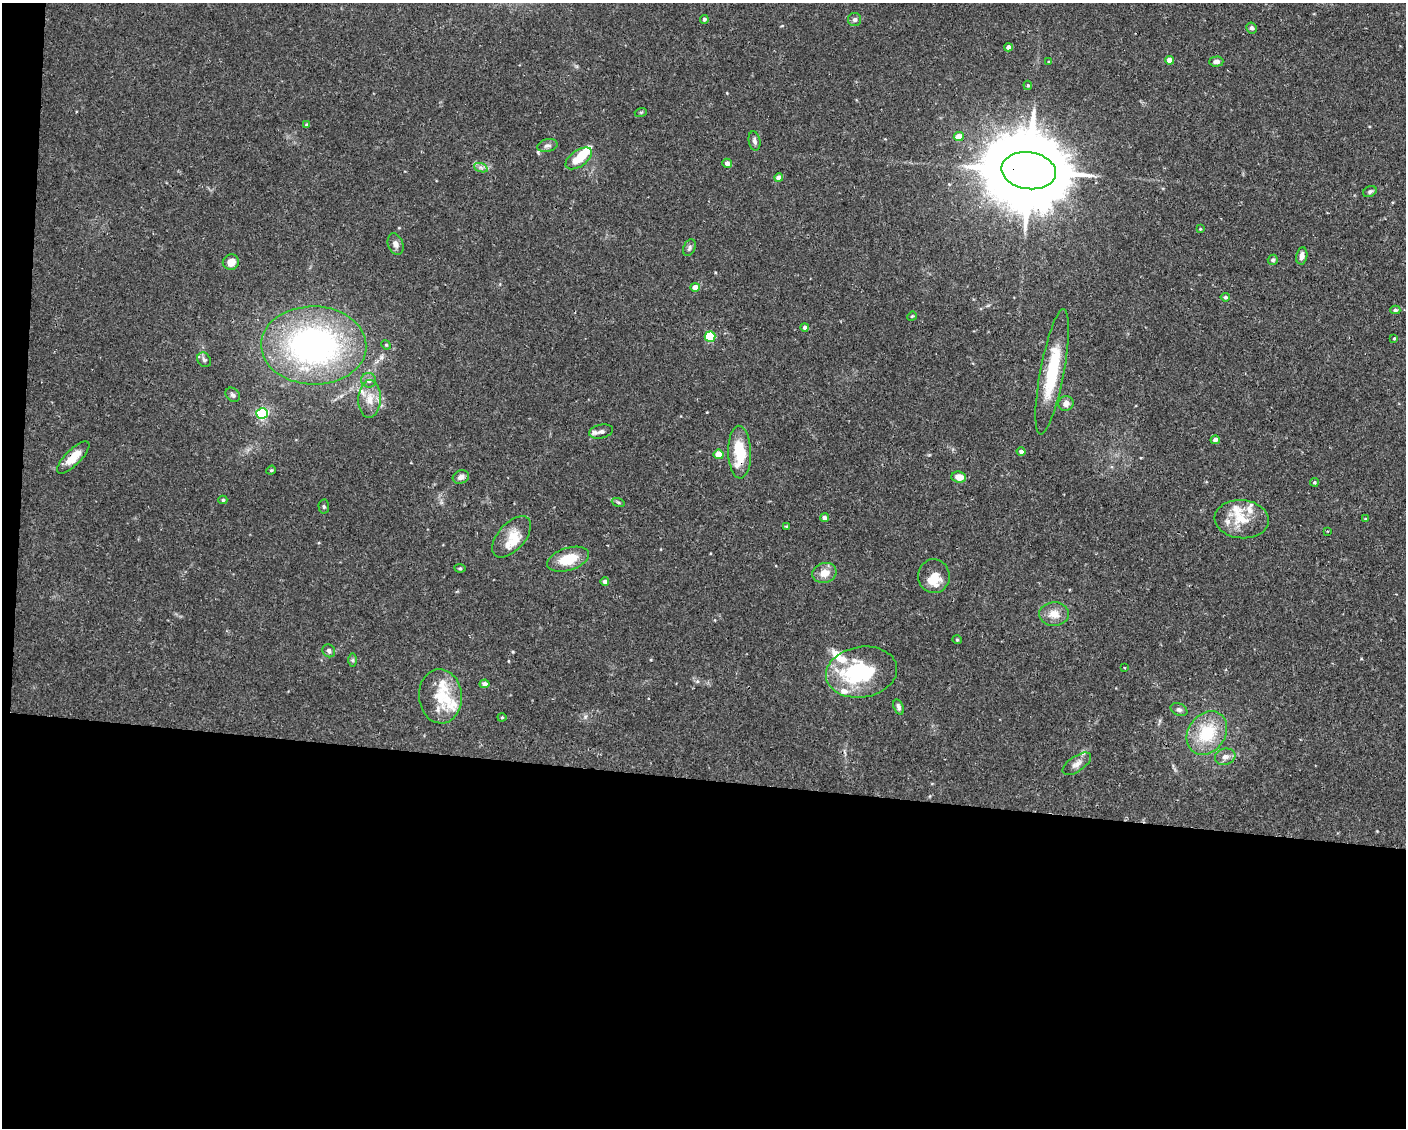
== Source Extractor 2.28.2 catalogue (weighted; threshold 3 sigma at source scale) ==
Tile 10 of 3 x 4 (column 1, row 4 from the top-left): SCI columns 104-1507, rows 1-1126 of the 4527 x 4506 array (HDU 1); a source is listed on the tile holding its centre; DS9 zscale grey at full resolution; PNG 1408 x 1130 px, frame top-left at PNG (2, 3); each listed source drawn as its Kron ellipse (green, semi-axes under 4 px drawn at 4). Shown black and unused: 32% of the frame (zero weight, under 2 of 3 exposures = <1% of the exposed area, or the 3 px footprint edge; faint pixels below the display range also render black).
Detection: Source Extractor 2.28.2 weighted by HDU 2 'WHT'; one run over the whole footprint, this tile lists its part. Background 0.0461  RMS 0.0033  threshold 0.0147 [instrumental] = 3 sigma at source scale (4.5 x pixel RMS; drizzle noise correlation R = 1.50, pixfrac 1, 0.05/0.05 arcsec/px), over >= 5 px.
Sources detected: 95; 3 inside a brighter object's white glare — neither listed nor drawn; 13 inside a brighter listed object's ellipse — not listed separately; the other 79 listed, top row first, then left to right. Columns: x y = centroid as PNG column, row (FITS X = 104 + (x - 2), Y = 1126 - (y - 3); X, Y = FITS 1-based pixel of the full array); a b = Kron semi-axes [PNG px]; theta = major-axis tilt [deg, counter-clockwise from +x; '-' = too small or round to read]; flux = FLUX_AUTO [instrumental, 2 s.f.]
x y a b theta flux
704 19 4 4 - 0.74
855 19 6 6 - 0.9
1252 28 6 5 - 0.72
1008 47 4 4 - 1.8
1169 60 4 4 - 3.4
1216 61 7 5 3 1.5
1049 62 3 3 - 0.46
1028 85 5 4 - 0.44
641 112 6 4 18 0.37
306 125 4 4 - 0.69
959 137 5 4 - 4.5
754 141 9 5 -79 1.1
547 146 10 6 14 1.1
579 158 15 8 35 6.8
727 163 5 4 - 1.6
481 168 7 4 -19 0.84
1029 171 27 18 -8 5200
779 178 4 4 - 2.6
1370 192 7 5 29 0.67
1200 229 4 4 - 0.29
396 244 11 7 -69 1.5
689 248 9 6 62 0.8
1302 256 8 5 80 1.8
1273 260 5 5 - 0.58
231 262 8 7 - 3.3
695 287 5 4 - 2.8
1225 297 5 4 - 0.62
1395 310 5 4 - 0.75
912 316 5 4 - 0.33
805 327 4 4 - 1.1
710 337 5 5 - 18
1394 338 3 3 - 0.33
314 345 53 39 -2 100
386 345 5 4 - 0.38
204 360 8 6 -53 0.87
1052 372 64 12 79 19
369 380 7 7 - 1.5
233 395 8 6 -48 0.88
370 399 19 11 87 4.6
1066 404 8 7 - 1.9
262 413 6 5 - 48
601 431 12 7 13 1.6
1215 440 4 4 - 1.7
1021 451 4 4 - 1
740 452 26 11 -88 12
719 454 5 4 - 5.6
73 457 21 7 45 5.1
271 470 5 4 - 0.4
461 477 8 6 21 1.3
959 477 7 5 -5 3.2
1314 482 4 4 - 0.5
223 500 4 4 - 0.47
618 502 6 4 -19 0.46
324 507 7 5 -87 0.57
824 518 4 4 - 1.3
1242 519 27 19 -5 8.7
1365 519 4 3 - 0.36
786 526 4 3 - 0.38
1327 531 4 2 - 0.22
512 537 25 13 48 5.6
568 559 22 11 17 7.9
460 568 5 4 - 0.46
824 573 12 10 17 3.6
934 576 17 16 - 4.7
605 581 4 4 - 1
1054 614 15 12 3 3.9
957 640 4 4 - 0.37
329 651 7 6 - 1
353 660 7 4 90 0.57
1125 667 3 2 - 0.36
862 672 36 25 9 27
484 684 5 4 - 1.6
440 696 27 21 -85 10
899 707 8 5 -71 1
1179 710 9 6 -24 0.94
502 717 4 4 - 0.35
1207 733 23 18 53 15
1225 757 10 8 17 1.8
1077 764 16 7 34 2.1
Overlapping masked pixels (flux is a lower limit): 3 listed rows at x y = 1029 171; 740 452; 73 457